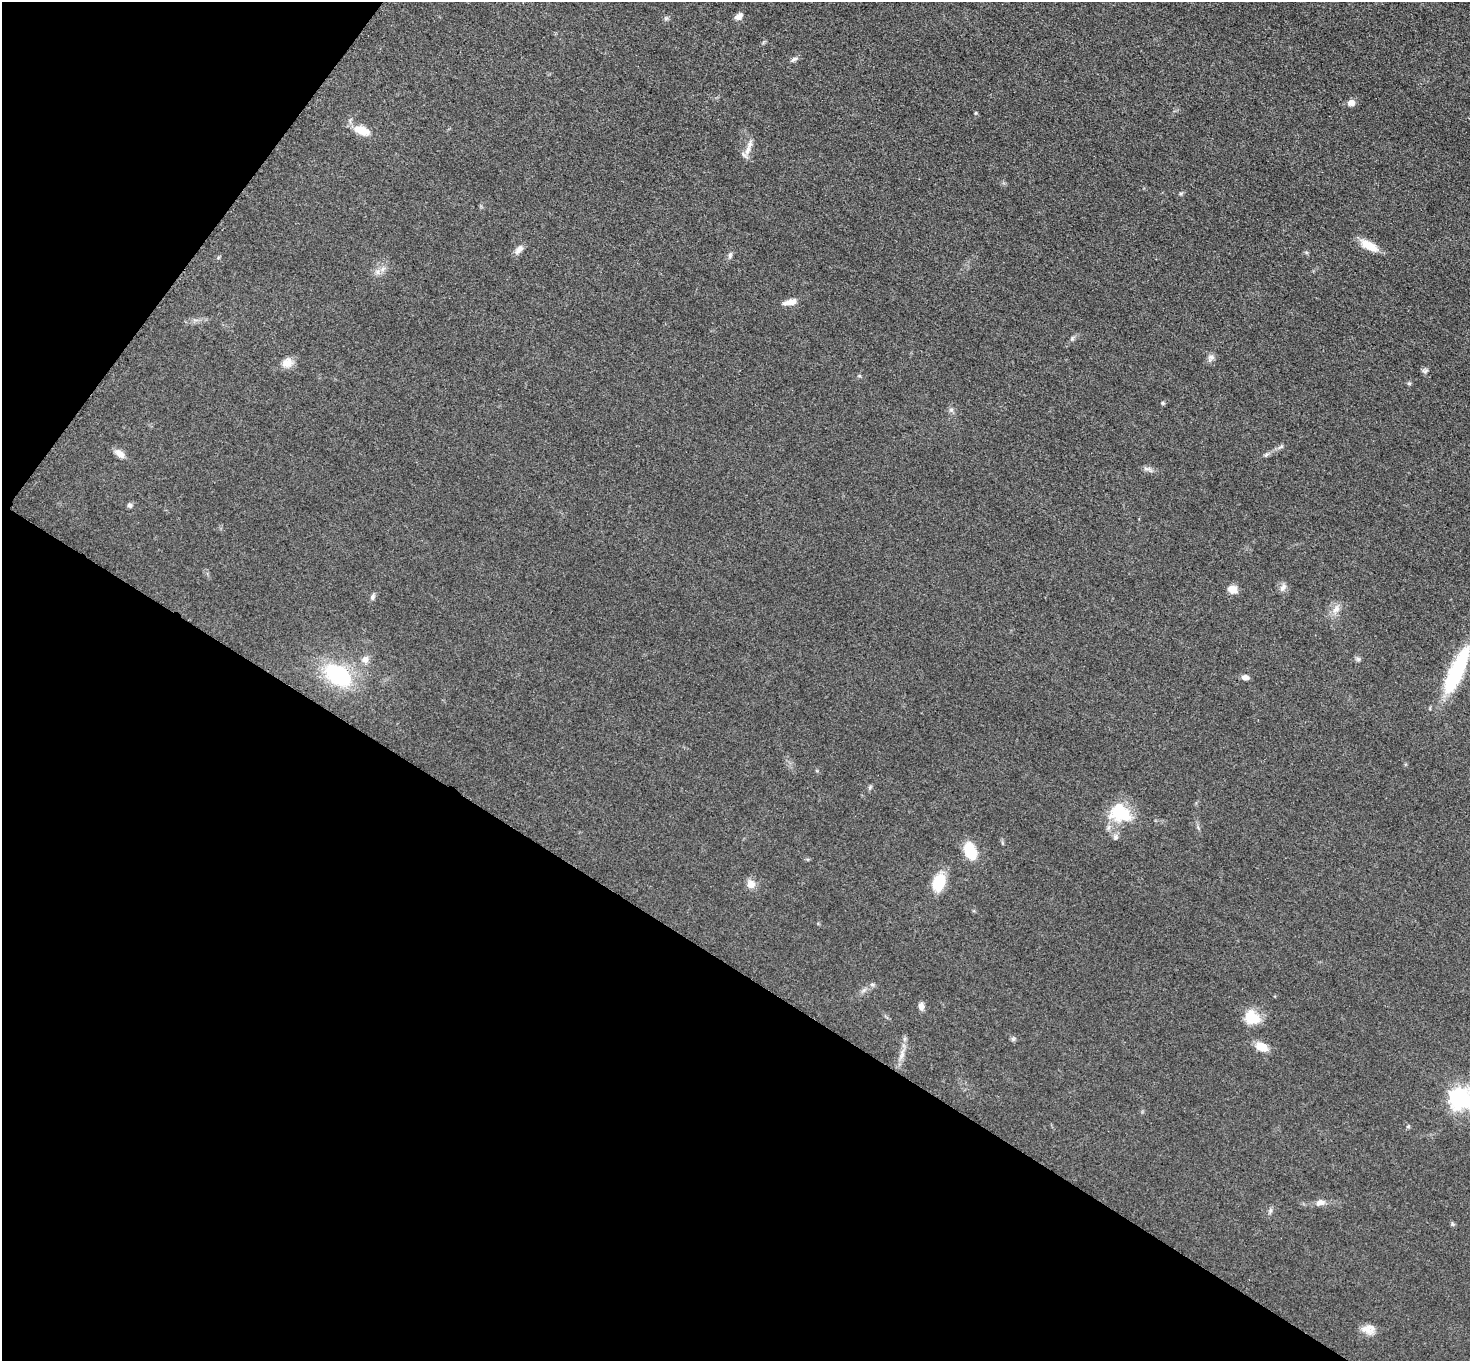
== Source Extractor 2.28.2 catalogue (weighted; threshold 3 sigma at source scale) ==
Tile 9 of 4 x 4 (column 1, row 3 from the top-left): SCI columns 13-1480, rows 1521-2879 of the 5894 x 5897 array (HDU 1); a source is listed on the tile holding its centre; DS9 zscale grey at full resolution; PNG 1472 x 1363 px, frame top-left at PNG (2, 2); no overlay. Shown black and unused: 34% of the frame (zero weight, under 3 of 5 exposures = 1% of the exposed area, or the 3 px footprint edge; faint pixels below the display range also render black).
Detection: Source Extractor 2.28.2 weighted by HDU 2 'WHT'; one run over the whole footprint, this tile lists its part. Background 0.0479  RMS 0.0053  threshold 0.024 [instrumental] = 3 sigma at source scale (4.5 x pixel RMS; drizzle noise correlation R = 1.50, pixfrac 1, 0.05/0.05 arcsec/px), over >= 5 px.
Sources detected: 49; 1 inside a brighter listed object's ellipse — not listed separately; the other 48 listed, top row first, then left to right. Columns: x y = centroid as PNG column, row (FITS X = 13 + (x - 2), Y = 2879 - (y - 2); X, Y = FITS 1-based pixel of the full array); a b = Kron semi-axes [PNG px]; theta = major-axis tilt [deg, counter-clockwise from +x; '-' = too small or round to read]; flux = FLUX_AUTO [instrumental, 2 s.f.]
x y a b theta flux
739 16 10 6 38 2.8
666 18 7 4 18 0.86
794 59 11 5 33 1.5
1351 103 9 8 - 2.7
975 113 6 4 89 0.59
362 130 20 11 -20 8.4
748 150 16 7 69 4
1181 193 6 4 19 0.71
1369 245 22 9 -30 8.5
519 249 13 7 46 3
730 255 8 5 80 1.4
377 272 8 6 -46 1.9
790 302 18 7 12 4.1
1210 358 11 7 55 2
287 363 15 12 17 4.6
1425 371 9 5 14 1.2
1409 383 6 4 0 0.72
1163 403 5 5 - 0.7
120 454 14 8 -34 3.6
1266 455 6 5 - 1
1147 469 16 5 -21 1.9
130 505 7 6 - 1.4
1283 587 12 7 60 2.2
1232 589 12 10 -15 3.9
372 597 9 6 73 1.4
1336 609 13 7 45 3.6
365 659 10 9 - 3.1
1358 659 6 6 - 1.1
1456 671 54 13 65 48
338 674 32 21 -33 44
1245 677 9 6 -1 2.2
870 787 6 5 - 0.84
1120 813 25 19 -21 24
1115 837 8 7 - 1.6
970 851 17 10 -68 18
939 882 16 11 69 18
751 884 11 10 - 4.1
872 984 7 4 -1 0.95
921 1006 9 6 -80 2.5
1252 1017 20 17 -34 11
1013 1039 6 5 - 0.92
1262 1047 16 10 -25 6.5
902 1055 13 6 76 3
1459 1097 12 10 -20 110
1408 1126 5 5 - 0.72
1320 1202 12 8 10 3
1270 1211 7 4 72 1
1369 1329 17 11 -9 4.9
Isophote crosses this tile's border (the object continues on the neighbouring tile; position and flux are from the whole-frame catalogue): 1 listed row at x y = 1459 1097
Unlisted compact peaks at least as high as the median listed source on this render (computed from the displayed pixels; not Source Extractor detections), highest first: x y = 1072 338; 1452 1224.